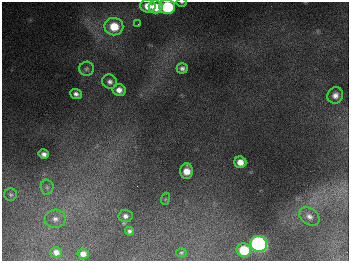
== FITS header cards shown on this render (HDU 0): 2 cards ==
NAXIS1  =                  347
NAXIS2  =                  259

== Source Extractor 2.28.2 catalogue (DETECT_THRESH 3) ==
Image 347 x 259 px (HDU 0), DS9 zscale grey, 1 PNG px = 1 image px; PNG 351 x 263 px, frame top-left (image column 1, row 259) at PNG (2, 2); each listed source drawn as its Kron ellipse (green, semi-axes under 4 px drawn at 4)
Background 679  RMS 50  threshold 151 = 3 sigma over >= 5 px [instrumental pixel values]
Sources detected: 27; all 27 listed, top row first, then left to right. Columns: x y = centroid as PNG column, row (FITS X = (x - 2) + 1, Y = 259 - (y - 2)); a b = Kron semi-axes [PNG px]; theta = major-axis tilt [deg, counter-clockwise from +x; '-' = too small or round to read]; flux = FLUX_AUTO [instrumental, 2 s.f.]
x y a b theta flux
182 2 5 2 - 3.4e+03
148 6 7 6 - 4.4e+04
156 7 7 6 - 6.6e+04
167 7 8 7 - 2.5e+05
138 24 2 2 - 2.2e+03
114 27 9 8 - 8.3e+04
182 68 6 5 - 1.2e+04
86 69 7 7 - 8.1e+03
110 82 7 7 - 1.3e+04
119 90 6 6 - 2.2e+04
76 94 6 5 - 1.3e+04
335 95 8 7 - 2.1e+04
44 154 5 4 - 1.4e+04
240 162 6 5 - 3.3e+04
187 171 8 6 88 4.2e+04
47 187 8 6 -88 1.0e+04
11 195 6 6 - 7.1e+03
165 199 6 4 71 4.3e+03
125 216 7 6 - 1.2e+04
309 216 11 8 -34 2.0e+04
55 219 10 9 - 2.1e+04
130 231 4 4 - 8.0e+03
259 244 8 8 - 1.1e+06
244 250 7 7 - 1.2e+05
56 252 6 5 - 1.7e+04
181 253 5 4 - 4.4e+03
83 254 5 5 - 1.8e+04
At the frame edge (FLAGS 8, measured only in part): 2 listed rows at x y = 182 2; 167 7